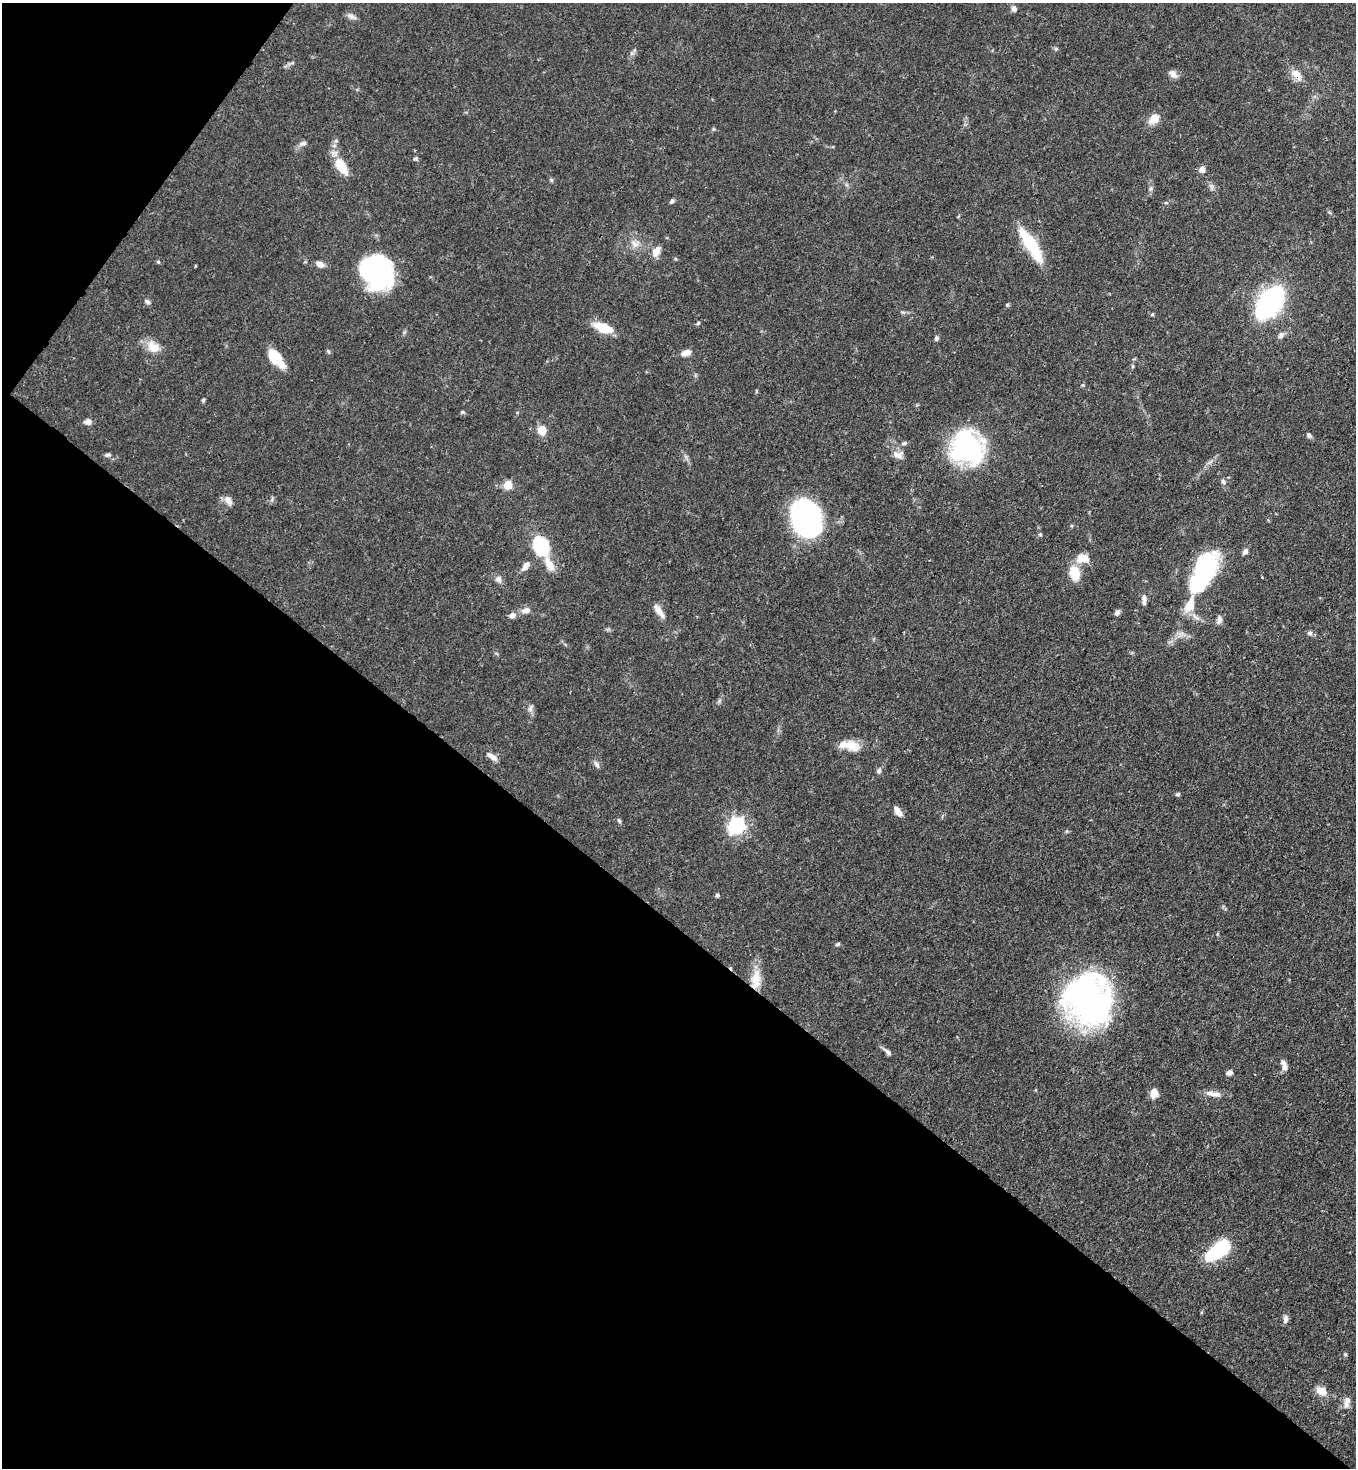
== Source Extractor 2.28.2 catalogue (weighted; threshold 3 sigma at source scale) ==
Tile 9 of 4 x 4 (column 1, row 3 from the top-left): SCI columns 225-1578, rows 1525-2990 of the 6003 x 5981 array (HDU 1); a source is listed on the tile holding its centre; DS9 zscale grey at full resolution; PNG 1358 x 1470 px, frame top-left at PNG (2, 3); no overlay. Shown black and unused: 40% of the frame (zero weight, under 3 of 4 exposures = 7% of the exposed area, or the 3 px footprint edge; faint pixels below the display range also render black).
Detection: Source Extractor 2.28.2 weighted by HDU 2 'WHT'; one run over the whole footprint, this tile lists its part. Background 0.0602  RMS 0.0036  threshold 0.0162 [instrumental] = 3 sigma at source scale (4.5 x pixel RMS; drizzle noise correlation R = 1.50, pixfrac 1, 0.05/0.05 arcsec/px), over >= 5 px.
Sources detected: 90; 2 inside a brighter object's white glare — not listed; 4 inside a brighter listed object's ellipse — not listed separately; the other 84 listed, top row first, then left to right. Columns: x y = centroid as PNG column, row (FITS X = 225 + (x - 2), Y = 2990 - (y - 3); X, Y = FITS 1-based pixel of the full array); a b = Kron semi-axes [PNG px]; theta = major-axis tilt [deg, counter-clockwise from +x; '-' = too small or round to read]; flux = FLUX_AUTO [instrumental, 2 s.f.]
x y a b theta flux
1014 9 7 6 - 1.4
351 16 14 6 -26 1.5
1056 49 6 5 - 0.57
292 63 6 4 19 0.55
1173 74 11 8 -42 1.9
1297 75 18 9 -53 3.8
1154 119 12 9 44 4.7
303 143 11 6 20 1.2
341 166 20 9 -58 9.5
1202 169 7 6 - 1.7
551 180 6 5 - 0.53
1151 188 6 4 45 0.67
672 201 6 5 - 0.77
635 244 12 10 -10 2.8
1031 245 41 11 -57 18
656 251 15 9 60 2.8
158 262 5 4 - 0.5
320 264 11 7 -30 2
373 272 32 29 5 59
147 301 8 5 -32 0.98
1270 303 20 12 53 120
1007 305 5 5 - 0.47
1152 314 5 4 - 0.43
698 323 6 4 45 0.5
603 328 20 9 -21 9.8
1281 335 10 7 74 1.3
936 338 6 5 - 0.79
153 347 18 13 -36 5.3
328 351 6 4 -46 0.54
686 353 11 6 16 2.5
273 355 16 11 -73 7.8
1083 385 5 4 - 0.42
203 400 6 4 70 0.51
463 412 6 4 0 0.63
88 422 9 7 11 1.7
542 430 8 7 - 5.5
1309 435 7 6 - 0.9
904 443 7 5 10 0.78
967 447 29 26 -48 65
108 455 8 5 7 0.78
898 455 14 9 -8 2.5
1223 481 7 5 -71 0.85
508 485 5 5 - 14
228 500 12 8 -55 2.4
272 500 8 3 84 0.61
806 518 31 26 -74 72
1040 534 5 4 - 0.43
541 546 22 15 -66 21
1245 551 9 5 52 1.3
1082 558 14 10 0 5.7
526 566 13 7 54 2.2
1203 566 35 24 58 35
1074 572 15 10 -76 7.8
498 579 9 8 - 1.5
1144 600 13 5 88 1.7
1190 605 22 12 67 6.3
526 610 11 8 10 2.3
659 611 20 7 -55 3.1
1117 612 8 6 47 0.97
512 615 8 7 - 1.8
1219 620 12 7 80 1.4
1310 633 7 6 - 1
530 709 10 5 63 1
851 745 21 13 -21 5.6
492 756 15 6 -35 2.2
596 764 10 6 -57 1.2
879 771 7 6 - 0.95
1178 794 5 5 - 0.57
898 811 12 6 -53 3.1
619 820 7 5 -70 0.63
736 826 7 7 - 110
717 895 5 4 - 0.69
837 944 6 4 26 0.57
756 979 28 12 84 7.4
1088 999 37 31 -73 160
888 1052 13 5 -41 1.3
1285 1067 9 7 -53 1.6
1229 1073 7 6 - 1.2
1154 1093 10 7 80 3.3
1213 1094 23 6 -8 2.8
1218 1251 25 11 39 29
1285 1319 10 6 80 1.5
1321 1391 16 10 -29 3.7
1347 1402 15 8 76 2.5
Overlapping masked pixels (flux is a lower limit): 2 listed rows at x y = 1297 75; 756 979